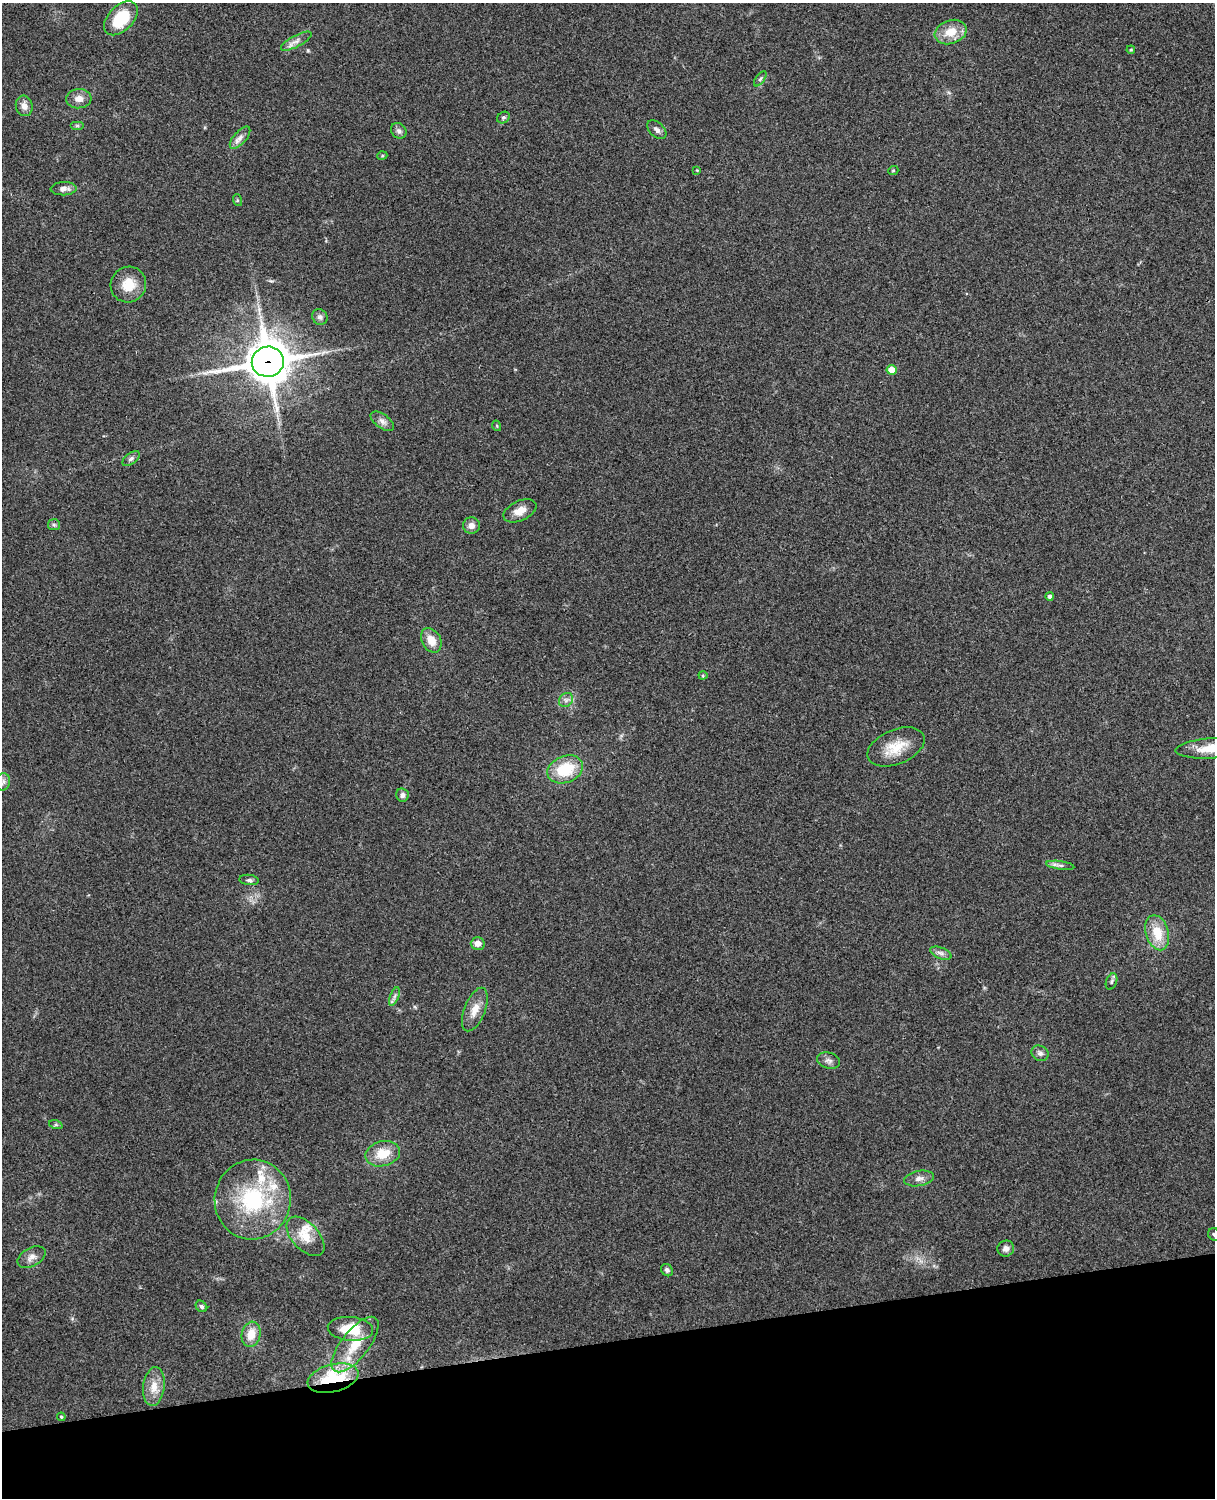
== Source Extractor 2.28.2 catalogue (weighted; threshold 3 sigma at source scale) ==
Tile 10 of 4 x 3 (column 2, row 3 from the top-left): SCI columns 1331-2543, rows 164-1659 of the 5089 x 4927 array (HDU 1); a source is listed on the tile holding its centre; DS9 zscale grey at full resolution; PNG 1217 x 1500 px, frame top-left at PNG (2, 3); each listed source drawn as its Kron ellipse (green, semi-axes under 4 px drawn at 4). Shown black and unused: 10% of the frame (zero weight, under 3 of 4 exposures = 6% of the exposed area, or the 3 px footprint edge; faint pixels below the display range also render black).
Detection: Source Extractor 2.28.2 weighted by HDU 2 'WHT'; one run over the whole footprint, this tile lists its part. Background 0.277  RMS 0.0092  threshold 0.0412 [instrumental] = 3 sigma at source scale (4.5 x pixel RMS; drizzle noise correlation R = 1.50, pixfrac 1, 0.05/0.05 arcsec/px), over >= 5 px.
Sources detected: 67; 5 inside a brighter listed object's ellipse — not listed separately; the other 62 listed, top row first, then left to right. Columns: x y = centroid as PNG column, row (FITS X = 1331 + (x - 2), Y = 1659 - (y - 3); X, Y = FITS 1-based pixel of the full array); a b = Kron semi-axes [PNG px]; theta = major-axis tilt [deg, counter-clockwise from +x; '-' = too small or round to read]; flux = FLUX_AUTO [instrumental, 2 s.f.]
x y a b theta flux
121 18 20 12 46 34
951 32 16 11 19 17
296 41 17 5 28 5.1
1131 50 4 4 - 0.97
760 79 9 4 54 1.9
79 99 13 9 5 6.6
24 106 10 8 -75 5.5
503 118 7 5 35 1.7
77 126 7 4 0 1.5
657 130 11 7 -44 3.7
399 131 8 7 - 2.9
240 138 13 6 48 4.9
382 156 5 3 - 0.9
697 170 3 3 - 0.81
893 171 5 3 - 0.78
64 189 13 6 2 5.2
237 200 6 4 -72 1.2
128 285 18 17 - 18
320 317 8 7 - 3.1
268 362 16 15 - 3100
891 370 5 5 - 14
382 421 13 7 -36 4.5
497 426 5 3 - 0.81
131 458 10 5 38 2.6
520 511 17 10 25 10
54 525 6 5 - 1.7
471 526 8 8 - 5.3
1050 596 4 4 - 2.5
431 640 13 9 -62 12
703 675 4 4 - 1.1
566 700 8 6 45 3.2
896 747 30 17 22 23
1211 748 35 10 3 21
565 769 18 13 22 34
3 782 9 7 88 3.8
402 795 6 6 - 3.2
1060 865 14 4 -8 2.8
249 880 10 5 -5 2.4
1157 933 18 11 -73 21
478 943 7 6 - 6
941 953 11 5 -21 3.3
1111 981 8 5 69 2
394 996 10 3 69 2.1
475 1010 23 10 68 11
1040 1053 9 7 -29 3.3
829 1061 12 8 -16 3.9
56 1125 7 4 -18 1.4
383 1154 17 12 13 19
919 1178 15 7 10 5.6
253 1199 40 38 79 89
1214 1234 7 6 - 1.8
305 1236 24 13 -47 16
1006 1249 8 8 - 4.3
32 1257 15 9 28 6.1
667 1270 7 5 -50 2.2
201 1306 6 5 - 1.8
350 1329 23 12 -5 30
251 1334 13 9 76 13
355 1345 33 14 52 28
333 1378 26 13 14 64
154 1387 19 10 83 12
61 1417 4 3 - 1.1
Overlapping masked pixels (flux is a lower limit): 2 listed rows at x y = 268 362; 333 1378
Isophote crosses this tile's border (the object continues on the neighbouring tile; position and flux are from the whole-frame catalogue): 2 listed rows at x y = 1211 748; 1214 1234